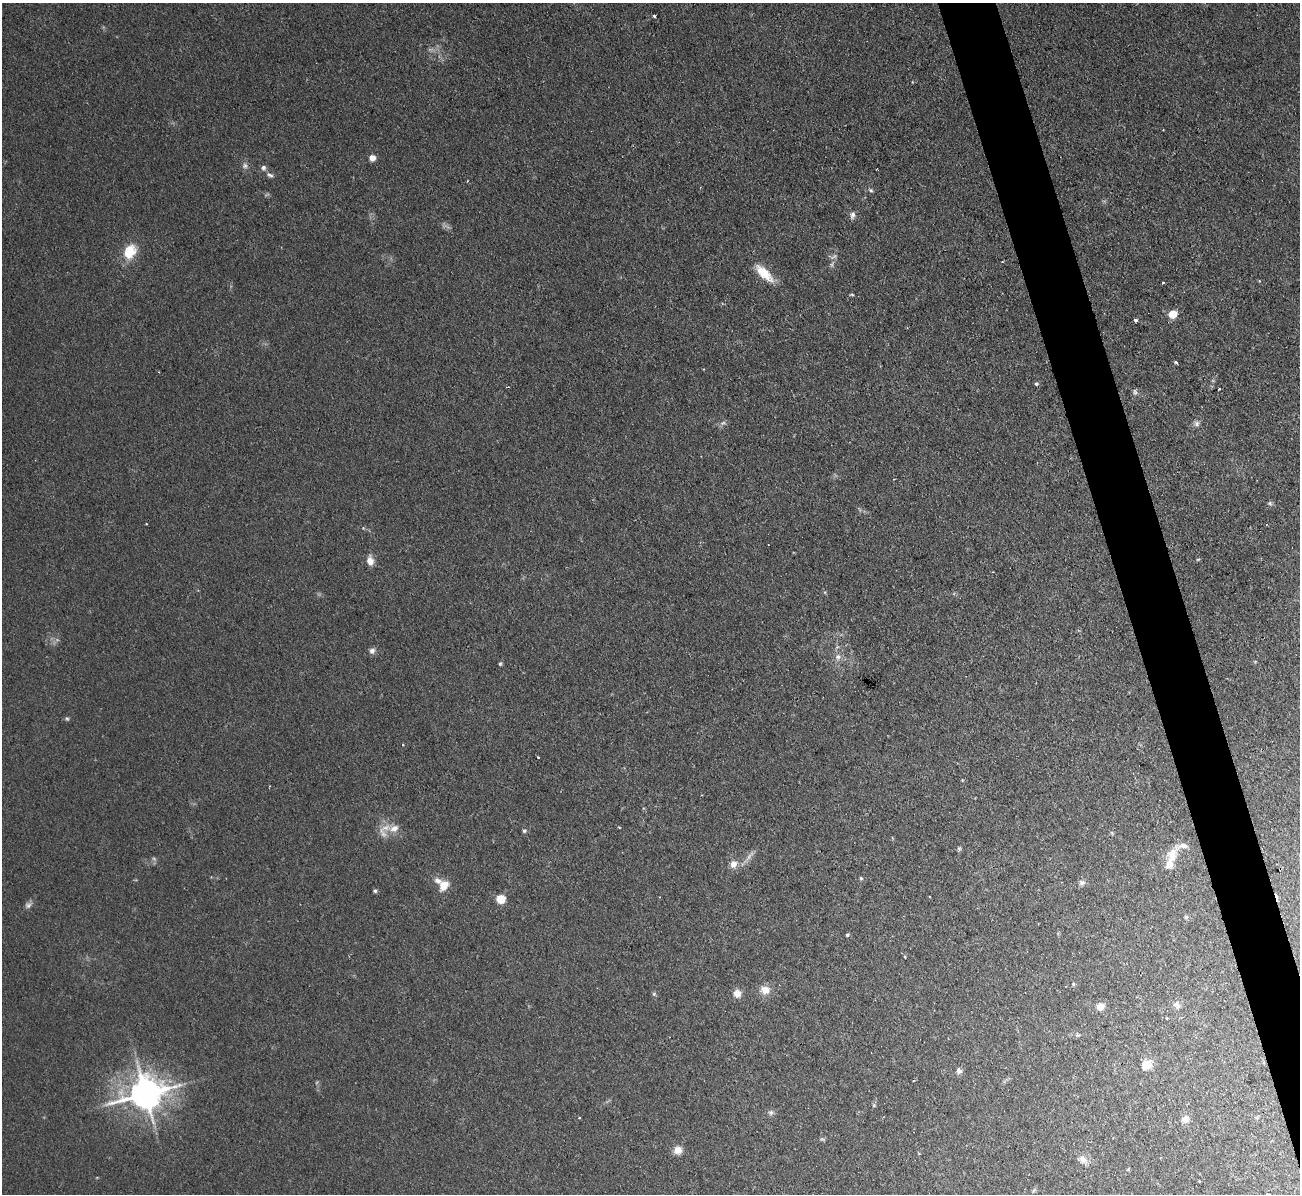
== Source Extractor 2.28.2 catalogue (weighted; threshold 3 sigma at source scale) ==
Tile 6 of 4 x 4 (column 2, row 2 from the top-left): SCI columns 1299-2596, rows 2527-3718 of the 5208 x 5178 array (HDU 1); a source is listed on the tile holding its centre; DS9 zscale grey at full resolution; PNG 1302 x 1196 px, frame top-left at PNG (2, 3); no overlay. Shown black and unused: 4% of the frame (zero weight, under 2 of 3 exposures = <1% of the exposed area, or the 3 px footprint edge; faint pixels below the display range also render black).
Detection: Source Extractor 2.28.2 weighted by HDU 2 'WHT'; one run over the whole footprint, this tile lists its part. Background 0.0582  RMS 0.0063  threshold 0.0282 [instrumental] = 3 sigma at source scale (4.5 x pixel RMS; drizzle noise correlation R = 1.50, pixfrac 1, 0.05/0.05 arcsec/px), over >= 5 px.
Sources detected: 86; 7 too faint to see at this stretch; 2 cosmic-ray / hot-pixel residue — not listed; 5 inside a brighter listed object's ellipse — not listed separately; the other 72 listed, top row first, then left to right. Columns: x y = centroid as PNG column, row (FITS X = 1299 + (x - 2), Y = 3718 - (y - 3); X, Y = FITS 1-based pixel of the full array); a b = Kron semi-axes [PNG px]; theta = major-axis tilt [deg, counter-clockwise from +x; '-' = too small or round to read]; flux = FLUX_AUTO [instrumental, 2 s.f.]
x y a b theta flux
654 15 3 3 - 2.2
372 158 5 4 - 9.9
245 166 9 7 16 2.3
263 168 8 6 -88 2.1
270 175 11 6 -29 2.1
467 181 3 2 - 0.4
871 190 6 4 -39 1.2
853 215 10 7 84 2.7
130 251 18 14 63 16
833 256 13 6 8 2.1
1002 262 4 2 - 0.49
764 273 26 10 -43 15
1163 283 3 2 - 0.76
852 295 5 3 - 0.8
1173 314 7 6 - 12
1135 320 3 3 - 3.2
1176 362 4 3 - 1.2
703 369 4 2 - 0.45
1036 384 5 4 - 1.1
1219 389 3 2 - 0.62
1135 392 9 5 -79 1.7
723 423 9 6 10 1.9
1196 424 8 8 - 2.5
1270 503 7 5 -21 1.3
363 528 4 4 - 0.7
370 561 10 7 -80 6.4
993 572 3 2 - 0.47
372 651 8 7 - 2.5
838 657 9 8 - 3.8
500 664 6 4 74 1
538 757 3 2 - 0.67
962 780 5 4 - 0.65
619 827 4 3 - 0.52
385 828 19 8 20 6.2
524 831 6 5 - 1.2
1112 833 6 4 -19 0.83
959 848 7 5 -75 1.1
1172 855 21 12 69 11
154 859 6 5 - 1.3
733 864 10 9 - 5.2
861 878 5 4 - 0.86
1082 883 8 7 - 2.4
444 885 12 9 52 9.2
375 891 5 5 - 1.1
501 899 5 5 - 32
28 905 11 8 36 2.6
1186 917 6 5 - 1
847 935 4 4 - 1.2
905 956 4 3 - 0.61
1073 984 5 4 - 0.82
765 990 13 11 -15 6.7
737 993 10 9 - 5.3
654 994 7 6 - 1.2
1177 1005 11 8 -56 3.2
1100 1006 8 7 - 6.9
1167 1018 3 3 - 0.67
1077 1035 6 5 - 1.1
1146 1065 8 7 - 14
959 1071 8 6 -79 2.5
145 1094 11 10 - 1500
874 1105 6 5 - 0.97
771 1112 9 7 10 1.9
1256 1117 6 4 -19 0.91
579 1118 3 2 - 0.58
1185 1119 9 8 - 4.4
678 1150 10 10 - 5.4
919 1153 5 3 - 0.53
1083 1160 16 10 -45 5.1
1128 1169 6 4 46 0.69
1199 1181 4 2 - 0.44
1034 1190 9 4 45 1.2
1267 1194 3 2 - 0.94
Isophote crosses this tile's border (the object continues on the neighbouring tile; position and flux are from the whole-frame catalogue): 1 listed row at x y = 1267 1194